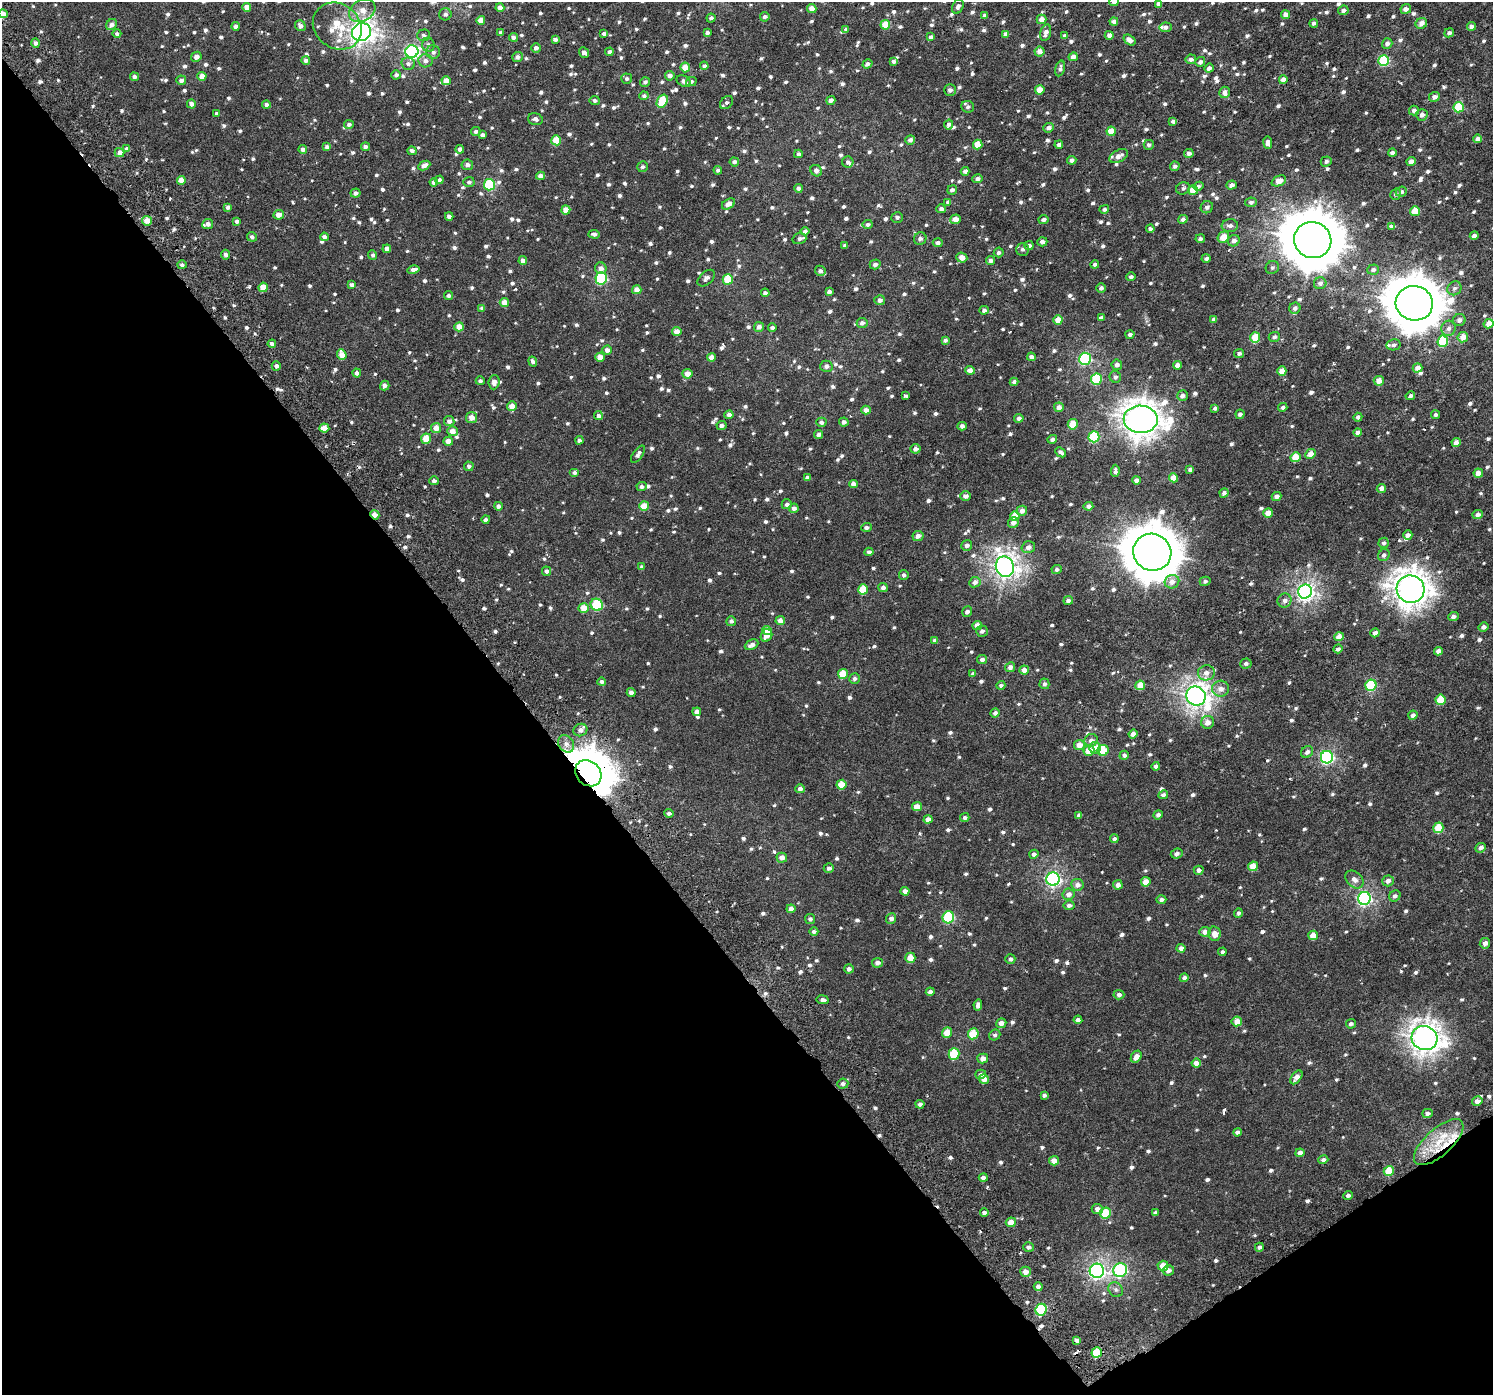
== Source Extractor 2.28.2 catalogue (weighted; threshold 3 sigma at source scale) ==
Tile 14 of 4 x 4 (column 2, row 4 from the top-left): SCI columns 1578-3068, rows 271-1663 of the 6126 x 6047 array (HDU 1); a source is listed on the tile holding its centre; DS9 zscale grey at full resolution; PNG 1495 x 1397 px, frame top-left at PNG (2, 2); each listed source drawn as its Kron ellipse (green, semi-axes under 4 px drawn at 4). Shown black and unused: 38% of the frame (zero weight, under 3 of 6 exposures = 5% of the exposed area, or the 3 px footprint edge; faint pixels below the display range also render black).
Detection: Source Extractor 2.28.2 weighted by HDU 2 'WHT'; one run over the whole footprint, this tile lists its part. Background 4.68e-04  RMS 0.0013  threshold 0.00517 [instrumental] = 3 sigma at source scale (4.09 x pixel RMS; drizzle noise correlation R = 1.36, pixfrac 0.8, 0.0396/0.0396 arcsec/px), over >= 5 px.
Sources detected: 1207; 3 cosmic-ray / hot-pixel residue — neither listed nor drawn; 23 inside a brighter listed object's ellipse — not listed separately; of the other 1181, all 500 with FLUX_AUTO >= 0.298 (the completeness limit of this list) listed and drawn (681 fainter detections not listed), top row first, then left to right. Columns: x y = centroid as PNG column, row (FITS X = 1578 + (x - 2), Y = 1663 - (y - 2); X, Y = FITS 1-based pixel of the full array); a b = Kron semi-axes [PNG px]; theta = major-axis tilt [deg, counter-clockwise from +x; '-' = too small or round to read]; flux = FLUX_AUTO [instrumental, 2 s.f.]
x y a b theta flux
1114 2 5 4 - 0.45
1158 3 4 4 - 0.44
247 7 4 4 - 0.96
958 7 7 5 65 0.44
500 8 4 4 - 0.87
812 8 4 4 - 0.95
1406 9 5 4 - 0.62
1343 10 5 4 - 0.45
362 11 14 10 27 1.3
3 14 4 4 - 1.2
445 14 6 6 - 0.34
1286 15 4 4 - 0.71
985 16 4 4 - 0.5
765 17 5 4 - 0.37
711 18 4 4 - 0.34
1042 19 5 4 - 0.97
481 20 4 4 - 1.1
1114 21 4 4 - 0.53
1314 23 4 4 - 0.33
1421 23 6 5 - 0.68
112 24 6 5 - 0.52
885 25 5 4 - 1.9
236 26 4 4 - 0.46
300 26 6 5 - 0.5
337 26 26 22 -38 4.4
1471 26 4 4 - 0.5
1165 27 6 5 - 0.45
846 29 4 4 - 0.33
361 32 10 8 27 72
1046 32 8 5 74 0.61
501 33 4 3 - 0.32
707 33 4 3 - 0.32
1449 33 5 4 - 0.36
117 34 4 4 - 0.31
604 34 4 3 - 0.34
1006 34 4 4 - 0.5
424 35 6 6 - 0.31
1109 35 4 4 - 0.63
1065 36 4 4 - 0.38
513 37 4 4 - 0.41
931 37 4 3 - 0.4
555 39 4 4 - 0.38
1129 40 7 4 -35 0.75
36 43 4 4 - 0.4
1387 44 5 5 - 0.48
428 45 7 6 - 0.37
536 48 5 4 - 0.45
1039 51 5 5 - 0.75
412 52 6 6 - 24
433 52 7 7 - 0.45
609 52 4 4 - 0.43
584 53 5 4 - 0.58
196 57 5 5 - 0.66
517 57 5 5 - 0.45
1073 57 4 4 - 0.64
1191 59 5 4 - 0.49
306 60 4 4 - 0.4
425 61 7 6 - 0.57
893 61 4 4 - 0.34
1384 61 5 5 - 8.6
1200 62 5 5 - 0.43
408 64 7 6 - 0.4
867 64 5 4 - 0.4
704 66 4 4 - 0.33
685 67 5 5 - 1.5
1060 68 8 4 75 0.35
1209 68 5 4 - 0.52
396 75 5 4 - 0.37
202 76 4 4 - 1.1
670 76 5 4 - 0.61
134 77 4 4 - 0.34
627 79 5 5 - 0.33
181 80 5 5 - 0.49
1283 80 4 4 - 0.79
446 81 4 4 - 1.1
684 81 7 5 -30 0.5
691 81 5 4 - 0.32
645 82 5 4 - 0.33
950 90 6 5 - 0.44
1040 90 5 4 - 1.5
1224 92 5 5 - 0.46
644 96 4 4 - 0.33
1434 97 5 4 - 0.6
595 100 5 4 - 0.32
831 100 4 4 - 0.59
662 101 7 5 58 4.3
726 103 7 5 44 0.33
191 104 4 4 - 0.5
266 104 4 4 - 0.41
968 107 6 6 - 0.33
1459 107 5 5 - 4.5
1414 110 5 5 - 0.5
217 114 4 3 - 0.37
1422 115 6 5 - 0.56
535 119 8 5 -16 0.42
1173 121 4 4 - 0.33
349 124 5 4 - 0.37
949 124 5 4 - 0.4
1049 128 5 4 - 0.51
476 131 5 4 - 0.34
1111 131 4 4 - 1.4
482 135 4 4 - 0.34
1477 139 4 4 - 0.65
556 140 5 5 - 2.5
910 140 5 4 - 0.41
1268 143 6 4 -82 0.46
978 144 5 4 - 1.8
1059 145 4 4 - 0.43
1149 145 5 5 - 0.31
327 147 4 4 - 0.44
365 147 4 4 - 0.42
127 149 4 4 - 0.56
303 149 4 4 - 0.45
460 149 4 4 - 0.5
412 151 4 4 - 0.4
120 153 5 4 - 0.7
1189 153 5 4 - 0.49
1392 153 4 3 - 0.4
798 154 4 4 - 0.39
1119 156 10 6 26 0.81
1072 160 4 4 - 0.46
1326 161 5 5 - 0.32
1411 161 4 4 - 0.69
734 162 5 4 - 0.38
848 162 5 5 - 0.32
424 165 6 4 26 0.67
467 165 5 5 - 0.47
1175 166 5 4 - 0.36
643 167 5 5 - 0.31
718 170 4 4 - 0.32
816 171 6 5 - 0.56
965 171 4 4 - 0.53
540 176 4 4 - 0.57
977 179 5 4 - 0.41
181 180 4 4 - 1.2
439 180 4 4 - 0.34
1279 181 8 5 23 1.2
434 182 4 4 - 0.5
469 182 5 5 - 0.31
489 185 5 5 - 8.7
1231 185 5 4 - 0.53
1199 186 5 4 - 0.31
798 188 4 4 - 0.53
1183 188 7 6 - 0.32
952 190 5 4 - 0.42
1193 190 5 4 - 1.7
1401 192 6 5 - 0.33
355 193 5 4 - 0.44
1395 194 6 5 - 0.32
948 202 4 4 - 0.35
1251 202 6 5 - 0.37
728 204 7 5 31 0.89
228 207 4 4 - 0.43
1207 207 6 6 - 0.42
941 209 4 4 - 0.47
1104 209 5 4 - 0.32
566 210 4 4 - 1.2
1415 211 5 4 - 2.3
279 215 5 4 - 0.86
449 216 4 4 - 0.51
897 217 6 5 - 0.32
956 219 5 5 - 0.95
1043 219 5 4 - 0.34
1183 219 5 4 - 0.5
147 221 5 5 - 1.2
237 221 4 4 - 0.35
208 224 5 5 - 0.49
868 225 5 4 - 0.35
1230 226 8 6 6 0.51
1392 226 4 4 - 0.6
1150 229 4 4 - 0.35
805 231 4 4 - 0.37
594 234 5 4 - 0.38
1474 236 4 3 - 0.46
252 237 5 4 - 0.37
324 237 4 4 - 0.42
1223 237 6 5 - 1.5
799 239 7 5 17 0.38
920 239 6 6 - 0.43
1200 239 5 4 - 0.33
1313 240 19 18 - 610
1234 241 6 5 - 0.58
1042 242 5 4 - 0.5
938 243 5 4 - 0.41
1029 245 4 4 - 0.42
845 246 4 3 - 0.3
387 249 4 4 - 0.67
1023 249 6 6 - 0.33
999 252 5 5 - 0.3
226 255 5 4 - 0.5
373 255 5 4 - 0.31
962 258 5 5 - 0.98
1206 258 4 4 - 0.31
990 260 4 4 - 0.37
523 261 4 4 - 0.72
875 264 5 5 - 0.42
1095 264 4 4 - 0.36
182 265 5 4 - 0.3
1272 267 7 6 - 0.31
601 268 6 6 - 0.65
413 270 6 4 13 0.53
1373 270 6 5 - 0.4
820 271 5 5 - 0.36
1131 277 5 4 - 0.31
601 278 6 5 - 11
706 278 10 6 41 0.43
728 279 5 5 - 3.1
1320 283 6 6 - 0.47
352 285 4 4 - 0.4
263 287 5 4 - 1.5
1101 288 4 4 - 0.39
1454 288 7 6 - 0.4
637 290 4 4 - 0.94
829 292 4 4 - 0.44
765 293 4 4 - 0.39
448 296 4 4 - 0.32
880 300 5 5 - 0.49
504 302 4 4 - 0.96
1414 303 19 17 -12 440
482 308 4 4 - 0.38
1295 308 6 5 - 0.47
984 310 4 4 - 0.39
1101 318 4 4 - 0.39
1214 319 4 4 - 0.45
1058 320 4 4 - 1.5
1459 320 6 6 - 0.47
862 323 5 5 - 0.5
1489 324 5 4 - 1.1
459 327 5 4 - 1.1
759 327 5 5 - 0.53
772 328 4 4 - 0.4
1448 328 8 7 - 0.53
677 332 4 4 - 0.98
1130 334 4 4 - 0.35
1255 337 5 5 - 2.6
1274 337 5 5 - 0.38
1463 337 5 5 - 1.2
945 340 4 4 - 0.33
1443 341 6 5 - 4.9
272 344 4 4 - 0.39
1393 345 7 5 11 0.32
607 350 4 4 - 0.58
1239 354 5 4 - 0.33
342 355 5 4 - 1.2
600 357 5 4 - 0.98
711 357 4 4 - 1.1
1031 357 4 4 - 0.49
1085 359 6 6 - 14
533 362 5 4 - 0.31
1117 365 5 5 - 0.53
1177 365 4 4 - 0.76
276 366 4 4 - 0.46
826 366 6 5 - 0.48
1417 368 5 4 - 0.8
970 370 4 4 - 0.83
1282 371 4 4 - 1.3
357 373 4 4 - 0.4
687 374 5 5 - 0.82
1115 377 6 5 - 0.37
1096 379 5 5 - 6.1
480 381 4 4 - 0.33
1379 381 5 5 - 0.92
494 382 7 5 85 0.68
1014 382 4 4 - 0.37
385 386 5 4 - 0.51
905 396 4 3 - 0.32
1182 396 5 5 - 0.48
1410 396 5 4 - 0.38
512 406 5 5 - 0.85
1059 407 5 4 - 0.69
1283 407 4 4 - 0.32
1215 408 4 4 - 0.32
866 410 5 4 - 0.78
1240 414 4 4 - 0.3
729 415 4 4 - 0.55
1436 415 4 4 - 0.36
598 416 4 4 - 0.37
1358 417 4 4 - 0.38
471 418 5 5 - 0.98
1019 418 5 4 - 0.47
1141 419 17 13 -2 150
449 421 5 5 - 0.51
821 422 5 4 - 0.43
844 422 5 4 - 0.5
1073 424 5 5 - 2.2
721 425 5 4 - 0.43
962 426 4 4 - 0.47
324 428 5 4 - 1.2
436 428 5 5 - 1.2
452 431 5 5 - 0.84
1358 432 4 4 - 0.52
819 435 5 4 - 0.48
1094 437 6 5 - 7.1
426 439 5 5 - 1.9
1052 439 5 4 - 0.32
579 440 4 4 - 0.37
448 441 5 4 - 0.95
1456 443 4 4 - 0.74
915 449 5 5 - 0.54
1061 452 6 4 -41 0.36
638 454 10 5 55 0.46
1311 454 5 4 - 1.2
1295 457 5 5 - 2.2
469 466 5 4 - 0.36
1190 469 4 3 - 0.4
1115 471 6 4 85 0.35
574 473 5 4 - 0.3
1478 473 4 4 - 0.99
808 477 4 4 - 0.48
1173 478 4 4 - 1.4
1136 480 4 4 - 0.5
434 481 4 4 - 0.38
853 484 4 4 - 0.82
642 487 5 4 - 0.4
1381 488 5 4 - 0.67
1224 493 5 4 - 0.41
965 496 5 5 - 0.49
1277 496 5 4 - 0.58
787 504 5 5 - 0.36
498 506 4 4 - 0.4
644 506 5 5 - 1.9
1088 506 5 4 - 0.47
794 508 5 4 - 0.49
1022 511 5 5 - 0.67
1268 513 5 4 - 1.3
375 515 5 4 - 0.89
1478 515 5 4 - 0.57
1015 516 5 4 - 1.7
486 519 4 4 - 0.31
1013 523 6 5 - 0.58
866 527 5 4 - 0.35
1408 535 4 4 - 0.51
918 536 5 5 - 0.68
1384 543 5 5 - 0.31
967 545 5 5 - 0.44
1028 547 7 5 16 0.54
869 552 4 4 - 0.37
1152 552 19 18 - 450
1384 555 6 5 - 0.38
642 567 4 3 - 0.31
1005 567 10 9 - 67
1057 570 5 4 - 0.34
547 571 4 4 - 0.4
904 575 5 4 - 0.33
1205 581 5 4 - 0.31
975 582 6 5 - 0.57
1172 582 7 6 - 0.92
883 588 5 4 - 0.49
863 589 5 5 - 2.9
1411 589 14 13 - 140
1305 592 7 6 - 40
1068 600 5 4 - 0.34
1284 601 7 7 - 0.56
597 605 6 6 - 6.2
584 608 5 5 - 1.4
967 611 5 4 - 0.4
1453 616 5 4 - 0.45
731 621 5 5 - 0.36
780 621 5 4 - 0.76
977 625 4 4 - 1
1483 627 5 4 - 0.45
767 631 5 4 - 1.3
982 631 6 5 - 0.38
1375 633 4 4 - 0.6
766 635 6 5 - 1.1
1339 637 5 4 - 1.2
935 640 4 4 - 0.3
752 645 7 5 25 0.59
1338 649 5 4 - 0.34
1438 651 4 4 - 0.67
982 659 5 4 - 0.45
1246 663 6 5 - 0.37
1010 667 5 4 - 0.54
1024 670 5 4 - 0.79
1206 673 8 7 - 0.81
843 674 5 5 - 2.5
973 674 4 4 - 0.4
854 679 5 5 - 0.36
602 682 4 4 - 0.34
1044 684 5 5 - 0.33
1001 685 4 4 - 0.31
1140 685 5 5 - 1.4
1371 685 6 5 - 8.1
1221 689 8 8 - 0.82
631 693 4 4 - 0.43
1196 696 10 9 - 73
1440 700 5 5 - 2.5
697 712 4 4 - 0.63
995 713 5 4 - 0.46
1413 715 5 4 - 0.53
1208 722 6 6 - 0.85
580 730 7 6 - 0.63
1133 734 5 4 - 0.8
1091 740 7 6 - 0.56
566 744 9 7 -54 0.68
1079 745 5 5 - 1.2
1095 748 6 5 - 0.72
1089 750 5 5 - 1.6
1103 750 5 5 - 2.6
1307 752 6 5 - 0.44
1124 755 5 4 - 0.33
1327 757 6 6 - 20
1156 766 4 4 - 0.45
588 773 14 12 -45 330
841 785 5 5 - 2
800 789 5 4 - 0.51
1163 795 5 4 - 0.3
917 806 5 4 - 1.2
669 813 4 4 - 0.33
1079 815 4 4 - 0.3
1158 815 5 4 - 0.37
965 818 4 4 - 0.39
928 819 4 4 - 0.83
1438 828 5 5 - 3.1
1114 839 4 4 - 0.36
1480 848 5 4 - 0.51
1034 854 4 4 - 0.43
1177 854 6 5 - 0.34
782 858 5 5 - 0.73
1253 866 5 4 - 1.8
829 868 5 4 - 0.38
1199 870 5 4 - 0.49
1053 879 6 6 - 25
1354 880 10 7 -44 0.63
1388 881 6 5 - 0.6
1146 882 5 4 - 1.5
1077 885 6 6 - 0.63
1118 885 5 5 - 0.56
905 891 4 4 - 0.8
1068 894 6 5 - 0.66
1395 896 6 5 - 0.37
1364 898 6 6 - 23
1161 900 5 4 - 0.35
1069 905 5 5 - 0.44
791 909 4 4 - 0.6
1238 913 5 4 - 0.3
948 917 6 5 - 8.8
810 919 5 5 - 0.31
891 919 5 5 - 0.48
814 932 4 4 - 0.34
1205 932 5 5 - 0.73
1214 934 7 6 - 0.92
1313 935 5 4 - 1.5
1485 943 5 5 - 0.55
1181 948 4 4 - 0.62
1222 952 4 4 - 0.31
910 958 5 5 - 1.9
1010 959 5 5 - 0.35
877 963 5 5 - 0.52
849 969 5 4 - 0.45
1184 978 4 4 - 0.39
930 992 4 4 - 0.4
1119 995 5 5 - 0.44
823 1000 6 4 -8 0.33
978 1005 5 4 - 0.52
1078 1020 4 4 - 0.48
1237 1021 5 5 - 1.2
1001 1023 5 4 - 0.69
1351 1024 5 4 - 0.35
947 1033 5 5 - 1.8
973 1034 5 5 - 2.8
995 1035 6 5 - 0.31
1424 1038 13 12 - 100
954 1054 6 5 - 4.8
1136 1057 6 5 - 0.79
983 1058 5 5 - 0.72
1196 1063 5 4 - 0.87
981 1074 5 4 - 0.48
1296 1077 8 5 54 0.8
984 1079 5 5 - 0.99
843 1084 5 5 - 0.38
1044 1095 4 4 - 0.31
1477 1101 5 4 - 0.76
920 1104 4 4 - 0.38
1428 1113 5 4 - 0.36
1237 1132 4 3 - 0.38
1439 1142 31 13 42 4.1
1300 1153 5 4 - 0.83
1323 1160 5 4 - 0.36
1054 1161 5 4 - 1.2
1389 1171 5 5 - 2.4
983 1178 4 4 - 0.47
1348 1196 5 4 - 0.36
1097 1209 5 5 - 0.59
984 1213 4 3 - 0.41
1105 1213 5 5 - 3.7
1155 1213 4 4 - 0.33
1011 1222 5 5 - 1.3
1028 1247 5 4 - 0.37
1259 1247 4 4 - 0.34
1163 1266 5 5 - 1.3
1120 1270 7 6 - 16
1168 1270 6 5 - 0.66
1097 1271 7 7 - 33
1025 1272 5 5 - 0.84
1038 1287 4 4 - 0.39
1116 1290 8 7 - 0.33
1041 1310 6 5 - 7.4
1076 1340 4 3 - 1.3
1097 1352 5 5 - 3.2
Overlapping masked pixels (flux is a lower limit): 3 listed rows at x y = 375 515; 588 773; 1439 1142
Isophote crosses this tile's border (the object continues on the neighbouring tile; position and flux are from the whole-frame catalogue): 3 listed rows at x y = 1114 2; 1158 3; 3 14